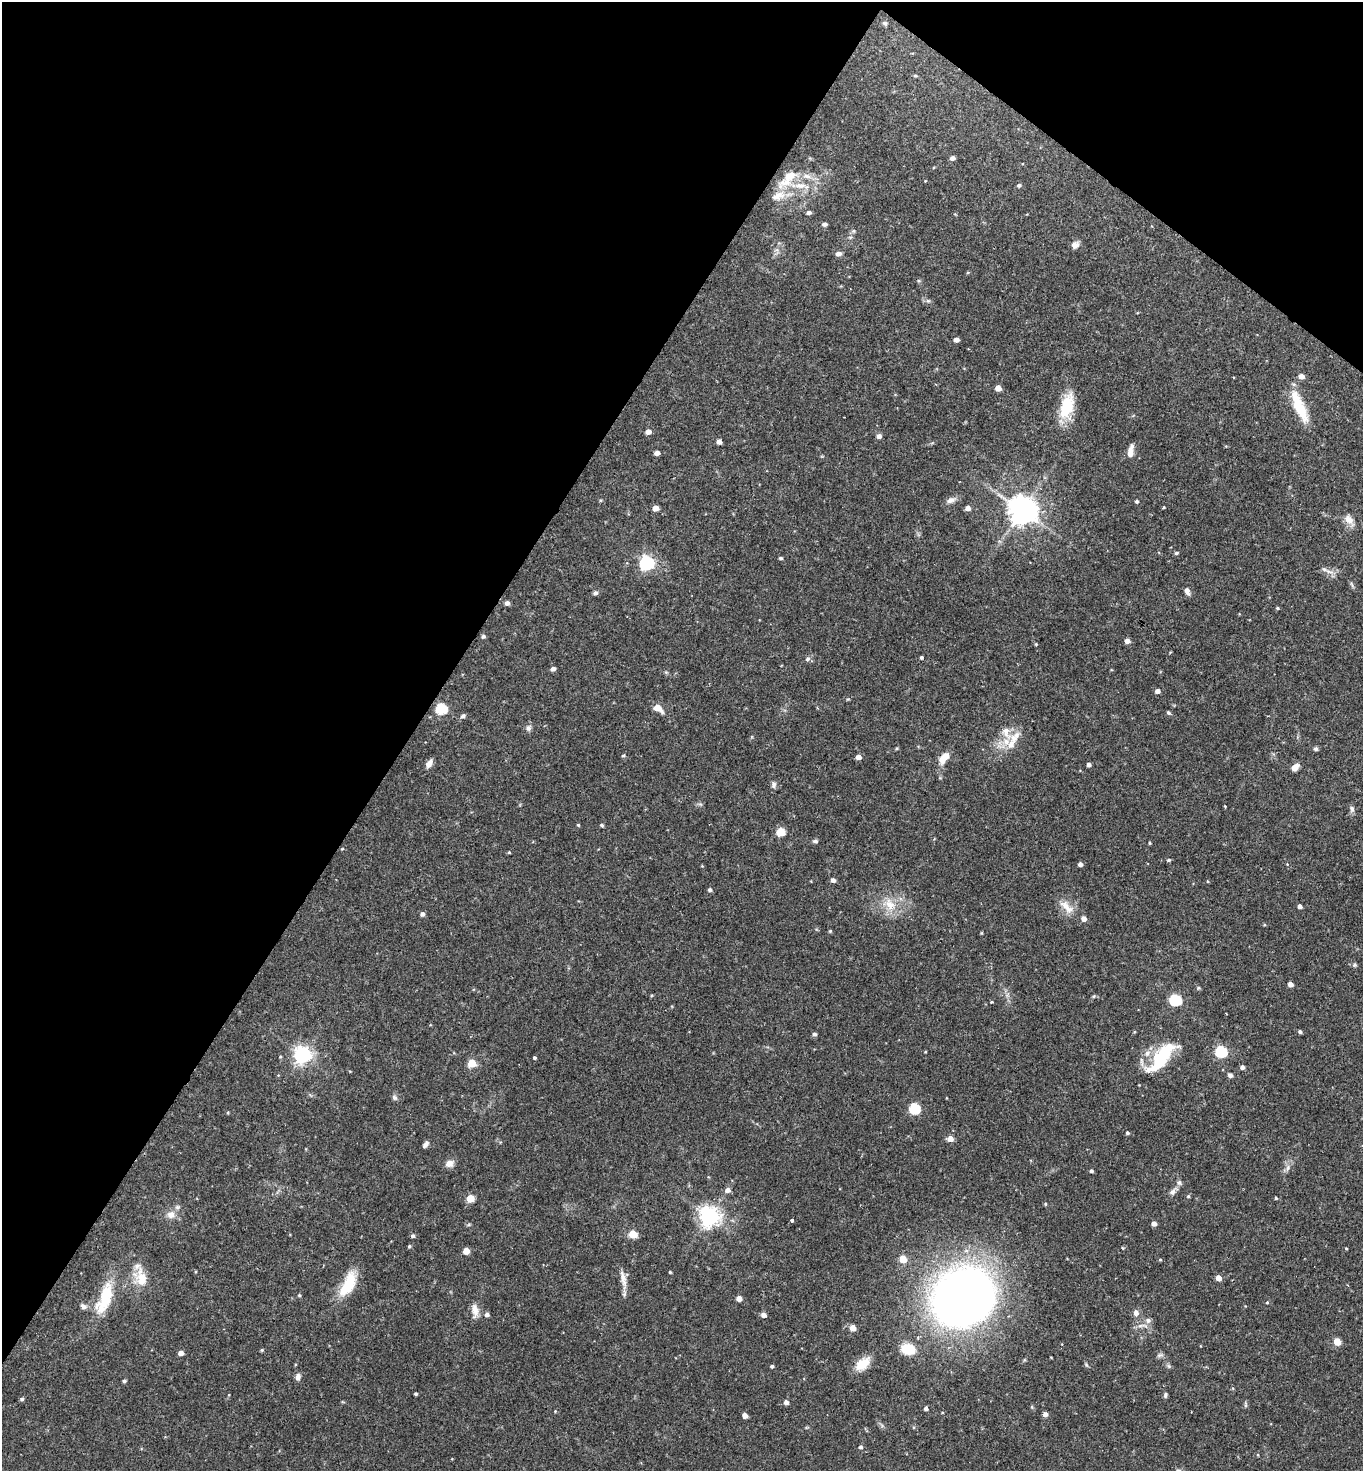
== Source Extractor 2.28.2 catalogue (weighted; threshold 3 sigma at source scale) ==
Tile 2 of 4 x 4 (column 2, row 1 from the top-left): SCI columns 1514-2874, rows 4411-5879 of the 5888 x 5882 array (HDU 1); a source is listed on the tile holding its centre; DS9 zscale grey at full resolution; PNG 1365 x 1473 px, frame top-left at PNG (2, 2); no overlay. Shown black and unused: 35% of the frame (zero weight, under 2 of 3 exposures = <1% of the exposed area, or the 3 px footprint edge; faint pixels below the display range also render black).
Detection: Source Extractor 2.28.2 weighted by HDU 2 'WHT'; one run over the whole footprint, this tile lists its part. Background 0.0752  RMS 0.005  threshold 0.0223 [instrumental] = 3 sigma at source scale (4.5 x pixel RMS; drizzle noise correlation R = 1.50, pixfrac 1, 0.05/0.05 arcsec/px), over >= 5 px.
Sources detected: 166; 1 inside a brighter object's white glare — not listed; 10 inside a brighter listed object's ellipse — not listed separately; the other 155 listed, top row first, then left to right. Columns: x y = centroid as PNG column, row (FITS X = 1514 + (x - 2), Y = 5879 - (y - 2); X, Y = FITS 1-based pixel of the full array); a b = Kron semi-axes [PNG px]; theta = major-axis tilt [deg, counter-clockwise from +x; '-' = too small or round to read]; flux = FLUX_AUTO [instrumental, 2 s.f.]
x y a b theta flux
884 23 6 5 - 1.1
915 76 5 4 - 0.62
952 158 5 4 - 1.9
790 176 39 12 41 11
1019 185 5 4 - 0.95
800 186 21 9 -2 7.7
809 213 5 4 - 1.5
824 224 5 4 - 1.4
853 231 6 5 - 0.82
1075 245 10 7 39 2.4
838 254 6 5 - 2.5
928 301 7 4 -18 0.91
956 340 5 4 - 2.5
1301 376 5 4 - 3.4
998 388 5 4 - 4.3
1067 406 32 15 77 16
1299 407 38 11 -67 17
648 432 6 5 - 2.8
879 436 5 5 - 2
719 442 4 4 - 2.5
1130 451 13 5 80 3.8
657 453 5 4 - 2.7
600 500 4 4 - 0.53
951 500 12 7 25 2.4
1137 501 4 4 - 0.9
1164 507 4 3 - 0.43
655 508 5 4 - 4.1
968 508 5 4 - 2.3
1022 510 9 8 - 710
1349 520 15 9 -53 4.3
1176 553 5 4 - 0.78
781 558 4 3 - 0.8
646 563 7 6 - 100
1324 569 8 5 -29 1.5
1187 591 10 6 -66 2
595 593 5 5 - 1.4
507 603 5 5 - 1.7
1277 608 4 3 - 0.57
483 636 5 4 - 1.1
1127 641 5 4 - 2.6
1036 644 4 4 - 0.48
921 657 4 3 - 0.75
808 659 7 6 - 1.4
553 669 5 4 - 1.8
1157 691 5 4 - 2.1
657 708 8 5 -34 6.9
441 709 6 6 - 41
1168 712 5 4 - 0.91
463 716 6 5 - 1.3
529 728 9 7 75 1.7
1014 739 26 11 61 8.1
1315 749 5 5 - 1.1
623 756 5 5 - 0.71
858 757 5 4 - 2.5
944 757 15 8 51 6.3
429 763 11 6 56 2.6
1089 765 4 4 - 1.4
1295 767 9 6 42 3.2
773 785 9 7 86 1.5
1352 809 9 6 -75 1.4
578 825 4 4 - 0.51
601 825 5 4 - 0.75
780 832 5 5 - 17
815 841 7 4 6 0.98
1149 843 3 3 - 0.55
509 852 4 4 - 0.47
1169 860 5 4 - 0.68
1080 864 4 4 - 1.7
833 880 4 4 - 1.9
710 890 5 5 - 1
889 904 21 14 -41 9.5
1300 906 4 4 - 1.8
1066 907 25 10 -47 6.2
422 914 5 5 - 1.4
830 931 4 4 - 0.57
981 933 5 3 - 0.42
1354 965 6 5 - 0.79
1290 984 4 4 - 2.8
1198 988 5 3 - 0.56
1094 996 6 4 45 0.63
1175 1000 6 5 - 46
991 1002 4 3 - 0.41
1300 1032 4 4 - 1.1
814 1034 5 5 - 1.1
1221 1052 6 5 - 48
302 1055 7 6 - 210
535 1058 3 3 - 0.95
1160 1059 41 17 49 28
472 1063 5 5 - 13
1242 1067 4 4 - 1.8
1230 1075 7 6 - 1.3
394 1097 8 6 -45 1.3
914 1109 6 5 - 38
1127 1133 4 4 - 0.92
950 1139 5 5 - 3.9
425 1144 8 5 54 1.7
449 1163 10 8 23 3.4
1288 1168 11 5 72 1.8
1091 1171 4 4 - 0.89
727 1190 6 5 - 2.4
1173 1191 14 7 45 2.4
1188 1196 5 5 - 0.7
1276 1198 4 3 - 0.56
470 1199 5 5 - 11
1045 1204 4 4 - 0.56
171 1215 10 10 - 3.6
709 1216 7 7 - 300
792 1220 3 3 - 1.4
1154 1224 4 4 - 2.7
633 1234 5 5 - 13
413 1236 5 4 - 1.1
409 1246 5 4 - 0.67
1123 1248 4 3 - 0.43
1346 1248 5 3 - 0.41
466 1251 5 5 - 6.3
903 1259 5 5 - 8.6
1160 1260 5 3 - 0.49
670 1272 3 3 - 0.52
142 1277 18 16 -26 8.5
623 1277 22 7 -79 4.3
1218 1278 5 4 - 4.1
348 1284 29 12 64 17
299 1295 4 4 - 0.58
105 1298 43 16 71 20
739 1298 5 4 - 3.4
963 1298 66 51 29 350
1267 1302 4 4 - 0.52
83 1306 8 6 -28 1.8
475 1310 19 9 -85 4.2
1136 1313 7 6 - 2.4
487 1314 5 4 - 1.6
763 1315 5 4 - 2.6
1148 1320 8 7 - 2.1
853 1328 5 4 - 5.4
1337 1342 5 4 - 9.9
908 1349 12 9 -14 15
262 1350 4 4 - 0.6
181 1353 5 4 - 2.8
1160 1355 9 5 16 1.2
863 1364 20 12 39 7.8
1086 1365 7 4 -69 0.75
772 1366 4 4 - 0.98
298 1377 9 6 78 2
124 1381 4 3 - 0.93
416 1394 3 3 - 0.67
1165 1395 7 5 80 0.97
22 1399 5 4 - 0.86
786 1402 5 5 - 1.9
1245 1405 6 4 89 0.75
926 1408 4 4 - 1.4
555 1411 4 4 - 0.42
1045 1414 5 5 - 2.1
745 1416 4 4 - 3.3
860 1447 5 4 - 0.98
1258 1455 4 3 - 0.43